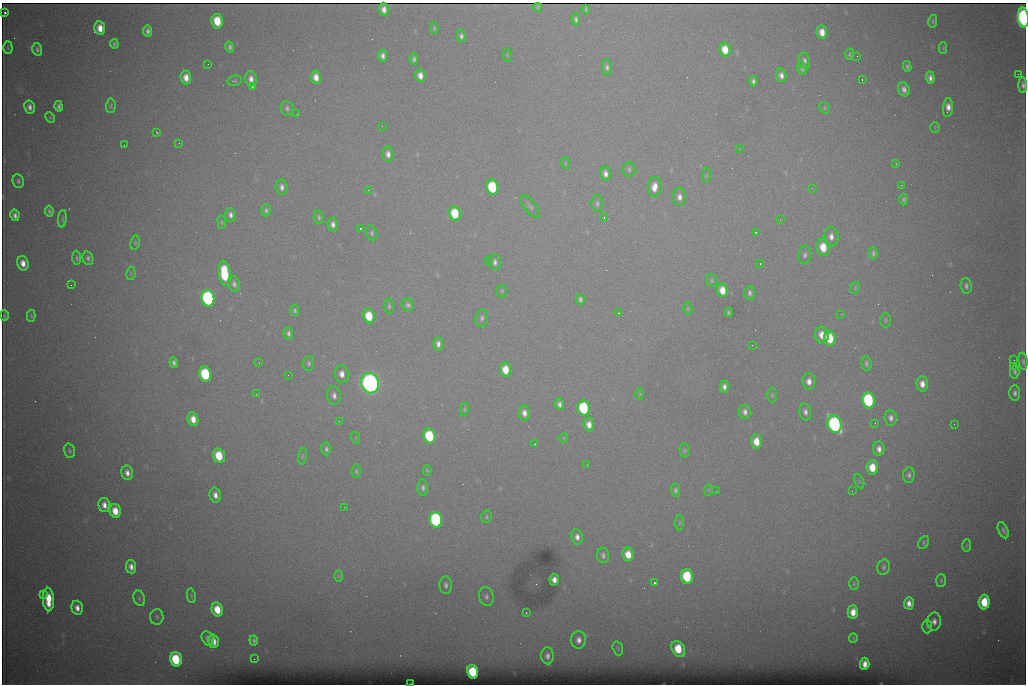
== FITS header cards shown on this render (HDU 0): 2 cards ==
NAXIS1  =                 1024 /fastest changing axis
NAXIS2  =                  682 /next to fastest changing axis

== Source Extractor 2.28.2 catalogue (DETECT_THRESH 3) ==
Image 1024 x 682 px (HDU 0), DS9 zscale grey, 1 PNG px = 1 image px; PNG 1028 x 686 px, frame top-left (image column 1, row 682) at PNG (2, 3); each listed source drawn as its Kron ellipse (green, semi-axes under 4 px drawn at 4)
Background 6790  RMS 56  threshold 168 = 3 sigma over >= 5 px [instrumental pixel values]
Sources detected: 234; all 234 listed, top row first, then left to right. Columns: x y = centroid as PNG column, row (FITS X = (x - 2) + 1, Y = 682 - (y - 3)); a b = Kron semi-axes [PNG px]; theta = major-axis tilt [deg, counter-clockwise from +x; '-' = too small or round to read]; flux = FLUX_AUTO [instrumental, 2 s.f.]
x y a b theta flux
538 7 4 3 - 6.6e+03
384 9 7 5 -86 2.4e+04
586 9 4 3 - 7.3e+03
5 12 3 3 - 8.1e+03
1023 18 10 5 -86 1.4e+06
576 19 6 4 -83 1.1e+04
217 21 7 5 -79 1.2e+05
933 21 6 3 78 5.6e+03
100 28 7 5 -79 4.7e+04
434 28 5 3 - 5.5e+03
147 31 5 4 - 1.4e+04
822 32 7 5 -80 4.4e+04
461 36 6 4 -78 1.2e+04
114 44 5 4 - 8.3e+03
230 47 5 4 - 1.1e+04
8 48 6 4 -88 5.0e+03
943 48 6 4 90 4.9e+03
37 49 6 5 - 1.0e+04
725 50 7 5 -79 6.7e+04
850 54 6 4 81 6.8e+03
507 55 7 3 -82 4.0e+03
382 56 6 4 -85 1.8e+04
857 56 2 2 - 1.4e+03
414 59 6 4 -89 1.1e+04
804 61 8 6 -79 1.5e+04
208 64 2 2 - 2.9e+03
907 66 5 3 - 8.2e+03
607 67 8 5 -83 1.2e+04
802 68 6 5 - 9.4e+03
1018 74 2 2 - 1.4e+04
420 75 6 5 - 3.1e+04
781 75 7 5 -79 2.1e+04
186 77 7 5 -85 3.7e+04
316 77 7 5 -79 3.5e+04
930 78 6 4 -86 1.9e+04
251 79 7 5 -82 2.5e+04
862 79 2 2 - 4.4e+03
234 81 7 5 11 6.5e+03
753 81 5 4 - 1.1e+04
1023 85 8 4 -89 1.4e+04
252 86 3 3 - 9.1e+04
904 89 7 5 -68 1.9e+04
59 106 5 4 - 1.2e+04
111 106 7 5 86 7.3e+03
30 107 7 5 -78 1.9e+04
948 107 9 5 84 3.1e+04
287 108 7 6 - 1.1e+04
825 108 6 5 - 6.0e+03
297 114 2 2 - 2.3e+03
50 117 6 4 -64 4.8e+03
382 126 2 2 - 1.8e+03
935 127 5 4 - 4.5e+03
157 132 3 2 - 3.2e+03
179 143 2 2 - 4.1e+03
124 145 2 2 - 1.7e+03
740 149 2 2 - 2.9e+03
388 154 8 6 -84 2.3e+04
565 163 6 4 -72 5.0e+03
896 164 4 4 - 3.9e+03
629 169 7 6 - 8.9e+03
605 174 7 5 -81 2.1e+04
706 175 8 4 82 5.0e+03
18 181 7 5 -81 9.2e+03
901 185 2 2 - 2.0e+03
282 187 8 6 -85 1.8e+04
492 187 7 6 - 2.8e+05
654 187 10 6 83 4.4e+04
812 188 3 2 - 4.2e+03
368 190 2 2 - 8.9e+03
679 197 9 6 -86 2.3e+04
903 199 6 4 89 8.4e+03
597 203 8 5 -86 1.0e+04
530 206 13 5 -50 1.4e+04
266 210 6 5 - 9.4e+03
49 211 5 4 - 8.3e+03
455 213 7 6 - 1.6e+05
15 215 6 4 -77 1.7e+04
230 215 7 5 -81 1.7e+04
319 217 7 5 -78 8.8e+03
604 218 3 3 - 4.1e+03
62 219 9 4 86 6.9e+03
780 220 3 3 - 2.8e+03
222 222 7 3 -82 4.8e+03
333 224 7 5 -85 1.9e+04
361 229 3 2 - 3.8e+03
756 232 3 3 - 4.4e+03
372 233 7 5 -75 8.8e+03
831 237 10 7 -87 2.7e+04
135 243 7 4 81 6.2e+03
823 247 8 6 -80 8.3e+04
873 253 6 4 90 9.3e+03
805 255 9 6 83 1.4e+04
77 258 7 4 -85 7.2e+03
88 258 7 5 -72 1.1e+04
488 260 2 2 - 2.2e+03
495 262 8 6 -84 1.5e+04
23 263 7 5 -75 3.5e+04
760 264 2 2 - 2.1e+03
131 273 7 4 81 5.3e+03
225 274 12 6 -82 2.6e+05
711 280 6 5 - 6.5e+03
234 284 8 5 -74 1.5e+04
71 285 2 2 - 7.2e+03
966 286 8 5 -86 1.3e+04
855 288 6 4 70 5.0e+03
722 290 7 5 -81 5.0e+04
502 291 6 5 - 6.2e+03
749 293 7 5 -89 1.2e+04
208 298 8 6 -78 1.1e+06
580 299 5 4 - 1.1e+04
408 305 6 6 - 1.3e+04
389 306 7 5 -87 8.7e+03
688 309 6 4 -80 5.3e+03
295 310 6 4 -87 7.7e+03
728 312 5 3 - 6.7e+03
619 313 3 2 - 2.5e+03
841 314 2 2 - 2.5e+03
4 316 5 2 - 5.9e+03
31 316 6 4 -89 6.3e+03
369 316 7 5 -80 1.1e+05
482 318 9 6 81 1.2e+04
885 320 7 5 90 6.8e+03
288 333 6 4 -86 1.3e+04
822 335 8 6 -74 4.6e+04
830 338 7 5 -84 1.2e+05
438 344 7 5 -89 1.8e+04
752 345 3 2 - 4.5e+03
1014 360 2 2 - 2.3e+03
1023 361 8 4 -84 9.9e+03
174 362 5 3 - 1.1e+04
259 363 2 2 - 1.9e+03
309 363 7 5 84 9.5e+03
866 363 7 5 -83 1.0e+04
1013 366 2 2 - 1.9e+04
506 370 7 5 -82 7.5e+04
1015 372 7 5 86 1.1e+04
205 374 7 6 - 3.2e+05
342 374 9 7 -83 3.0e+04
288 375 2 2 - 1.5e+03
809 381 8 6 -84 2.9e+04
370 383 10 8 -75 2.7e+06
922 384 7 5 -88 3.4e+04
724 387 6 4 89 1.7e+04
1015 393 7 5 89 1.5e+04
256 394 2 2 - 1.4e+03
640 394 6 4 89 4.0e+03
334 395 9 7 -77 1.9e+04
772 395 7 5 90 7.3e+03
868 400 8 6 -82 4.8e+05
559 404 6 4 -84 1.4e+04
584 408 7 6 - 3.2e+05
464 409 6 4 80 5.7e+03
745 412 7 6 - 1.7e+04
805 412 8 6 -82 1.8e+04
524 413 7 6 - 2.5e+04
891 418 8 6 -85 1.8e+04
193 419 7 5 -78 4.3e+04
339 421 2 2 - 1.9e+03
875 423 2 2 - 2.1e+03
589 424 7 5 -85 3.1e+04
835 424 9 7 -71 1.3e+06
954 424 2 2 - 9.4e+03
429 436 7 6 - 2.6e+05
356 438 6 4 -71 4.1e+03
564 438 5 3 - 3.4e+03
756 441 7 5 -88 6.2e+04
535 444 3 2 - 7.7e+03
326 449 6 5 - 9.9e+03
879 449 7 5 -85 2.3e+04
684 450 7 4 -85 7.2e+03
69 451 7 5 -76 8.2e+03
219 456 7 6 - 1.3e+05
302 456 8 4 81 7.6e+03
587 465 3 2 - 3.6e+03
872 467 7 5 -86 7.8e+04
427 470 5 4 - 5.0e+03
356 471 7 4 85 7.1e+03
127 473 7 5 -78 2.4e+04
909 475 8 6 83 1.2e+04
859 481 7 4 -65 6.2e+03
423 488 8 5 -90 1.2e+04
675 490 7 4 -86 1.0e+04
708 490 6 4 88 4.7e+03
716 491 2 2 - 2.2e+03
852 491 2 2 - 1.6e+03
215 495 7 5 -76 2.6e+04
104 505 7 5 -79 2.7e+04
344 507 3 2 - 3.9e+03
115 511 7 5 -74 6.3e+04
486 517 6 5 - 6.2e+03
436 520 8 6 -79 8.5e+05
679 523 7 3 -90 5.2e+03
1003 530 8 5 -66 1.2e+04
577 537 7 6 - 2.3e+04
924 542 7 5 61 6.8e+03
967 545 6 3 89 3.7e+03
628 554 7 5 -81 6.0e+04
603 555 8 6 -83 1.3e+04
131 567 6 5 - 2.5e+04
884 567 8 6 78 1.1e+04
339 576 6 4 89 4.9e+03
687 576 7 6 - 2.3e+05
554 580 6 4 -84 2.5e+04
941 580 6 5 - 6.5e+03
654 583 3 3 - 9.5e+04
854 584 6 4 88 6.3e+03
446 585 9 6 -87 1.5e+04
43 594 3 2 - 1.1e+04
191 596 7 4 -81 5.7e+03
486 597 9 7 -74 1.5e+04
139 598 8 5 -72 8.8e+03
48 599 12 5 -87 1.1e+05
984 602 7 5 86 1.2e+05
909 603 6 5 - 2.7e+04
77 608 7 5 -77 2.7e+04
217 610 7 5 -75 8.6e+04
853 612 7 5 -89 4.9e+04
526 613 2 2 - 2.8e+03
157 617 7 6 - 9.5e+03
934 622 9 7 90 2.4e+04
927 627 7 5 -90 7.6e+03
853 638 5 4 - 4.1e+03
208 639 7 5 -63 1.5e+04
254 640 5 3 - 8.3e+03
579 640 9 7 -89 2.5e+04
214 641 7 5 -73 3.6e+04
618 648 7 5 -72 6.2e+03
678 649 8 6 -60 1.2e+05
547 656 8 6 -87 1.9e+04
176 659 7 6 - 2.2e+05
254 659 2 2 - 4.4e+03
865 664 6 4 87 3.3e+04
473 672 7 5 -78 2.0e+05
411 684 3 2 - 2.9e+03
At the frame edge (FLAGS 8, measured only in part): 2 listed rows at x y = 1023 18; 411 684

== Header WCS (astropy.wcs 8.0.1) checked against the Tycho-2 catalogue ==
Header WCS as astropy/WCSLIB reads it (CRVAL/CRPIX/CD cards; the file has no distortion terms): RA---TAN/DEC--TAN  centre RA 07:06:07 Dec +31:10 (106.53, +31.16 deg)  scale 1.43 arcsec/px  FOV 24.4' x 16.3'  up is -93 deg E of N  parity flipped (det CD > 0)
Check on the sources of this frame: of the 60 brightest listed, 10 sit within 2.1 arcsec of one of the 15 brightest Tycho-2 stars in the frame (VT <= 12.35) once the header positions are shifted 0.42 arcsec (0.42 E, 0.02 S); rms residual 0.91 arcsec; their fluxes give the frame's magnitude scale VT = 25.53 - 2.5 log10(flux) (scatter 0.27 mag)
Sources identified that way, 10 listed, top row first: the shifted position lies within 2.1 arcsec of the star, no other Tycho-2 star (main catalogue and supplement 1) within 4.2 arcsec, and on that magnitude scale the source's flux lands within +1.5 / -3 mag of the star's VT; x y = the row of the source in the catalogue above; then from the Tycho-2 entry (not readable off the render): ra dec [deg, ICRS J2000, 3 dp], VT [Tycho-2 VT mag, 2 dp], TYC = Tycho-2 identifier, HIP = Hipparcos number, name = IAU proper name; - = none
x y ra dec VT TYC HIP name
1023 18 106.369 +31.359 8.79 2438-636-1 - -
492 187 106.458 +31.151 12.35 2438-728-1 - -
208 298 106.516 +31.041 10.39 2438-398-1 - -
205 374 106.551 +31.041 11.84 2438-663-1 - -
370 383 106.552 +31.106 9.20 2438-180-1 - -
868 400 106.550 +31.305 11.61 2438-184-1 - -
584 408 106.559 +31.192 11.79 2438-1039-1 - -
835 424 106.562 +31.292 10.01 2438-106-1 - -
436 520 106.614 +31.135 11.36 2438-550-1 - -
473 672 106.684 +31.152 11.76 2438-931-1 - -